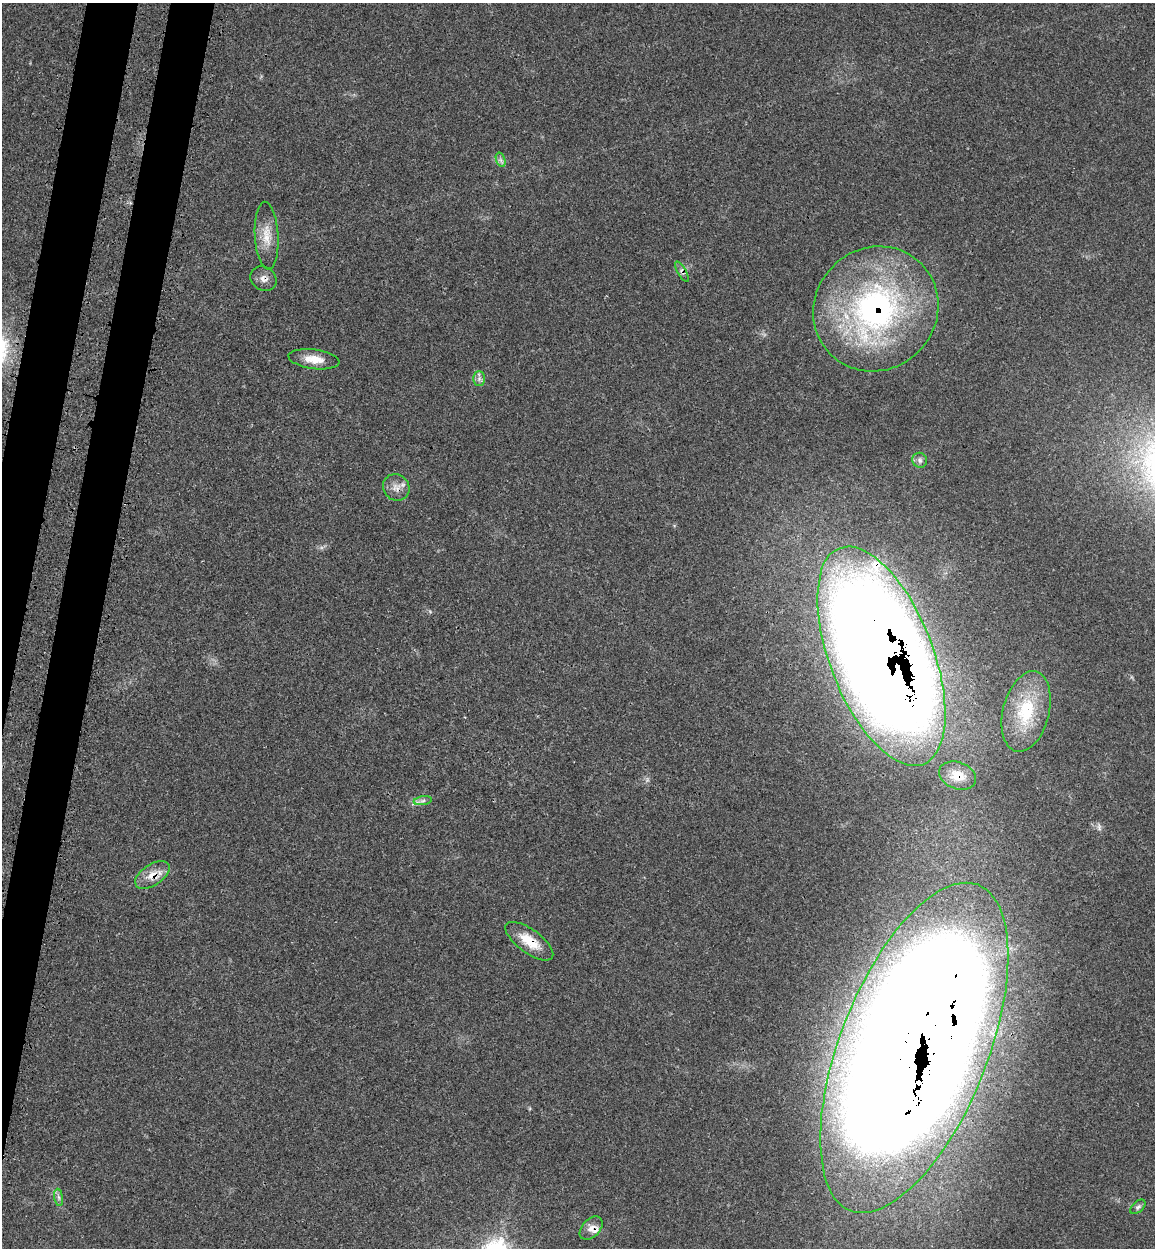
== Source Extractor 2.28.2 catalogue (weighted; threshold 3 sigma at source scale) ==
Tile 7 of 4 x 4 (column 3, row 2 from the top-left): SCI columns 2633-3785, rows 2583-3828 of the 5150 x 5164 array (HDU 1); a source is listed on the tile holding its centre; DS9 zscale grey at full resolution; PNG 1157 x 1250 px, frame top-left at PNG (2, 3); each listed source drawn as its Kron ellipse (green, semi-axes under 4 px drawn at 4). Shown black and unused: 5% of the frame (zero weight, under 3 of 4 exposures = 8% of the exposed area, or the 3 px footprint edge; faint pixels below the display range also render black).
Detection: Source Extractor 2.28.2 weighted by HDU 2 'WHT'; one run over the whole footprint, this tile lists its part. Background 0.0213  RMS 0.0033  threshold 0.0149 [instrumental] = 3 sigma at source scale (4.5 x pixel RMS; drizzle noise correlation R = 1.50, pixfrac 1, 0.05/0.05 arcsec/px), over >= 5 px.
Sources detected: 20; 1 inside a brighter listed object's ellipse — not listed separately; the other 19 listed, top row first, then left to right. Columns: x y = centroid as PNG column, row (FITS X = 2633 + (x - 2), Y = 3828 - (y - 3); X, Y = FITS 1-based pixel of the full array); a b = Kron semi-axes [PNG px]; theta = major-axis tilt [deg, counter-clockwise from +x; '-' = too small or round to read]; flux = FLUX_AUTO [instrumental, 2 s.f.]
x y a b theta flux
501 160 7 4 -71 0.87
267 236 34 12 -87 6
682 272 11 3 -59 0.71
263 279 14 11 -35 2.2
876 309 64 61 45 90
314 359 26 9 -7 4.8
479 379 7 6 - 1.1
920 460 7 7 - 1
396 487 14 12 -41 2.9
881 656 116 51 -69 1300
1026 711 41 23 76 18
958 776 19 13 -20 5.3
423 801 9 4 9 0.95
152 875 19 10 33 4.4
529 941 28 11 -36 7.4
914 1048 175 74 69 1900
59 1197 9 4 -81 0.84
1138 1207 9 5 42 0.77
591 1228 14 9 47 2.3
Overlapping masked pixels (flux is a lower limit): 10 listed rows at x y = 682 272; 263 279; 876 309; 396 487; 881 656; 958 776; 152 875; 529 941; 914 1048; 591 1228